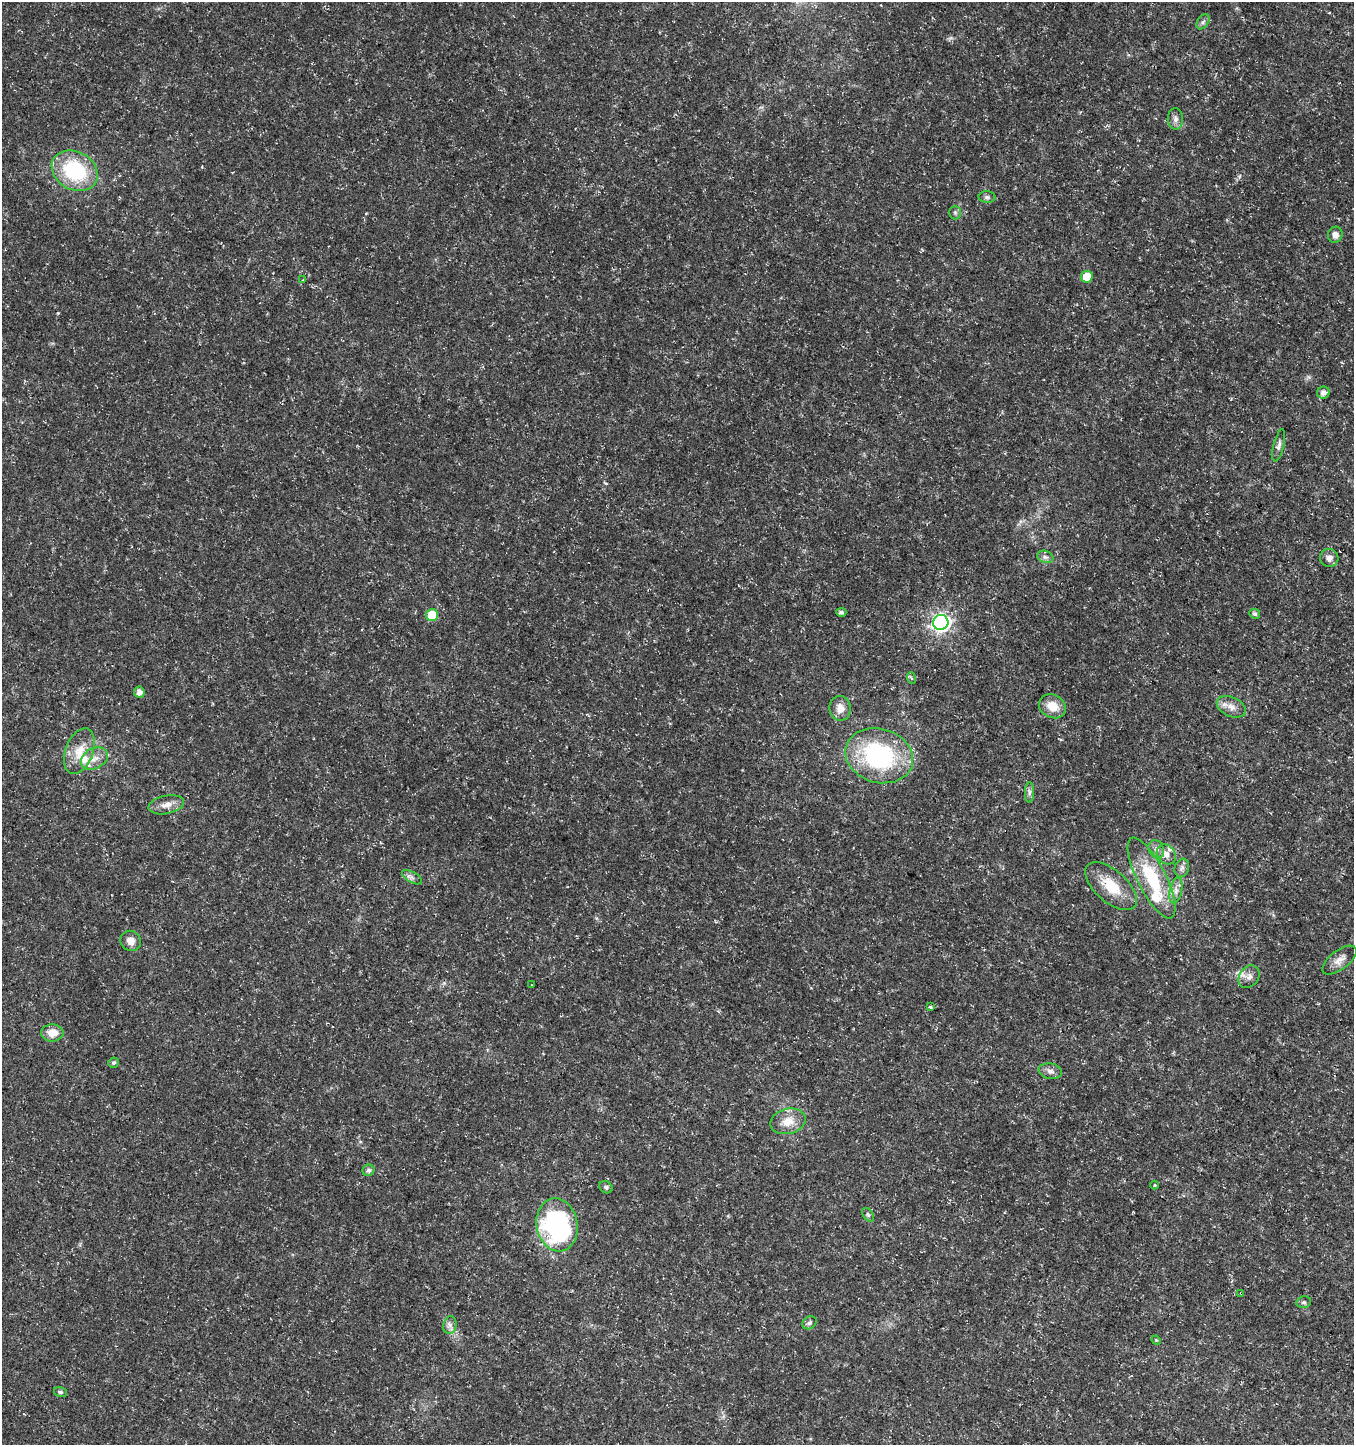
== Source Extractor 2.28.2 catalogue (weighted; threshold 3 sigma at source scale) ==
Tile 6 of 4 x 4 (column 2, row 2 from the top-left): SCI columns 1551-2902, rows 2895-4337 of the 5872 x 5780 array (HDU 1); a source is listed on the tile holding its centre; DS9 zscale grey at full resolution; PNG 1356 x 1447 px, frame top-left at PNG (2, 2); each listed source drawn as its Kron ellipse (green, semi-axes under 4 px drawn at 4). Shown black and unused: <1% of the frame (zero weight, under 3 of 5 exposures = <1% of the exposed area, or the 3 px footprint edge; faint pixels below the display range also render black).
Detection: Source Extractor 2.28.2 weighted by HDU 2 'WHT'; one run over the whole footprint, this tile lists its part. Background 0.0108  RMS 0.0022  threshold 0.0101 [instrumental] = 3 sigma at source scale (4.5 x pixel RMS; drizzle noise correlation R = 1.50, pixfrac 1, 0.0396/0.0396 arcsec/px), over >= 5 px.
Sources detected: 56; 3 inside a brighter listed object's ellipse — not listed separately; the other 53 listed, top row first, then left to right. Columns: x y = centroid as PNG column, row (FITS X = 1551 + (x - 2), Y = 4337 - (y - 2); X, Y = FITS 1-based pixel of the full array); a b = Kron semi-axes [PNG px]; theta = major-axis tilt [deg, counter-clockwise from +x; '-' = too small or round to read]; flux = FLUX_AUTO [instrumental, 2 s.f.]
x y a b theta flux
1203 22 8 5 54 0.62
1175 119 10 7 -88 1.1
75 171 24 19 -30 17
987 197 8 6 -1 0.55
955 213 7 5 -89 0.48
1335 235 8 7 - 0.98
1087 277 6 5 - 4.7
303 280 4 3 - 0.22
1323 393 6 6 - 1
1279 445 16 5 76 0.9
1045 557 8 6 -20 0.71
1329 558 9 9 - 1.1
841 612 5 4 - 0.5
1255 614 6 5 - 0.63
432 615 6 6 - 7.2
941 622 8 7 - 84
911 678 6 3 -70 0.31
139 692 5 5 - 1.4
1052 706 14 11 -29 3.6
1231 707 15 9 -25 1.9
840 708 12 10 -82 2.1
79 751 24 13 70 4.4
879 756 34 27 -16 29
94 758 14 10 27 2.2
1029 792 10 4 89 0.64
166 805 18 9 11 2.1
1156 849 9 7 -64 0.97
1166 854 11 8 -57 1.4
1182 868 9 7 73 0.87
412 877 11 5 -30 0.79
1152 878 45 14 -63 13
1111 886 31 16 -42 6.5
1176 891 13 6 77 1.4
131 941 10 10 - 1.8
1339 960 20 9 37 2
1249 977 12 9 54 1.4
531 985 3 3 - 0.59
930 1007 4 3 - 0.26
52 1033 11 8 -1 2.6
113 1063 5 5 - 0.43
1050 1071 12 7 -11 1.1
788 1121 18 12 14 3.2
368 1170 6 5 - 0.64
1154 1185 4 3 - 0.22
606 1187 7 5 -36 0.52
868 1215 8 5 -53 0.43
557 1225 27 20 -79 39
1241 1293 4 3 - 0.77
1304 1302 7 5 13 0.51
809 1323 7 6 - 0.58
450 1325 9 6 79 0.84
1156 1340 5 4 - 0.23
60 1392 6 5 - 0.42
Overlapping masked pixels (flux is a lower limit): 1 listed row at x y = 1241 1293